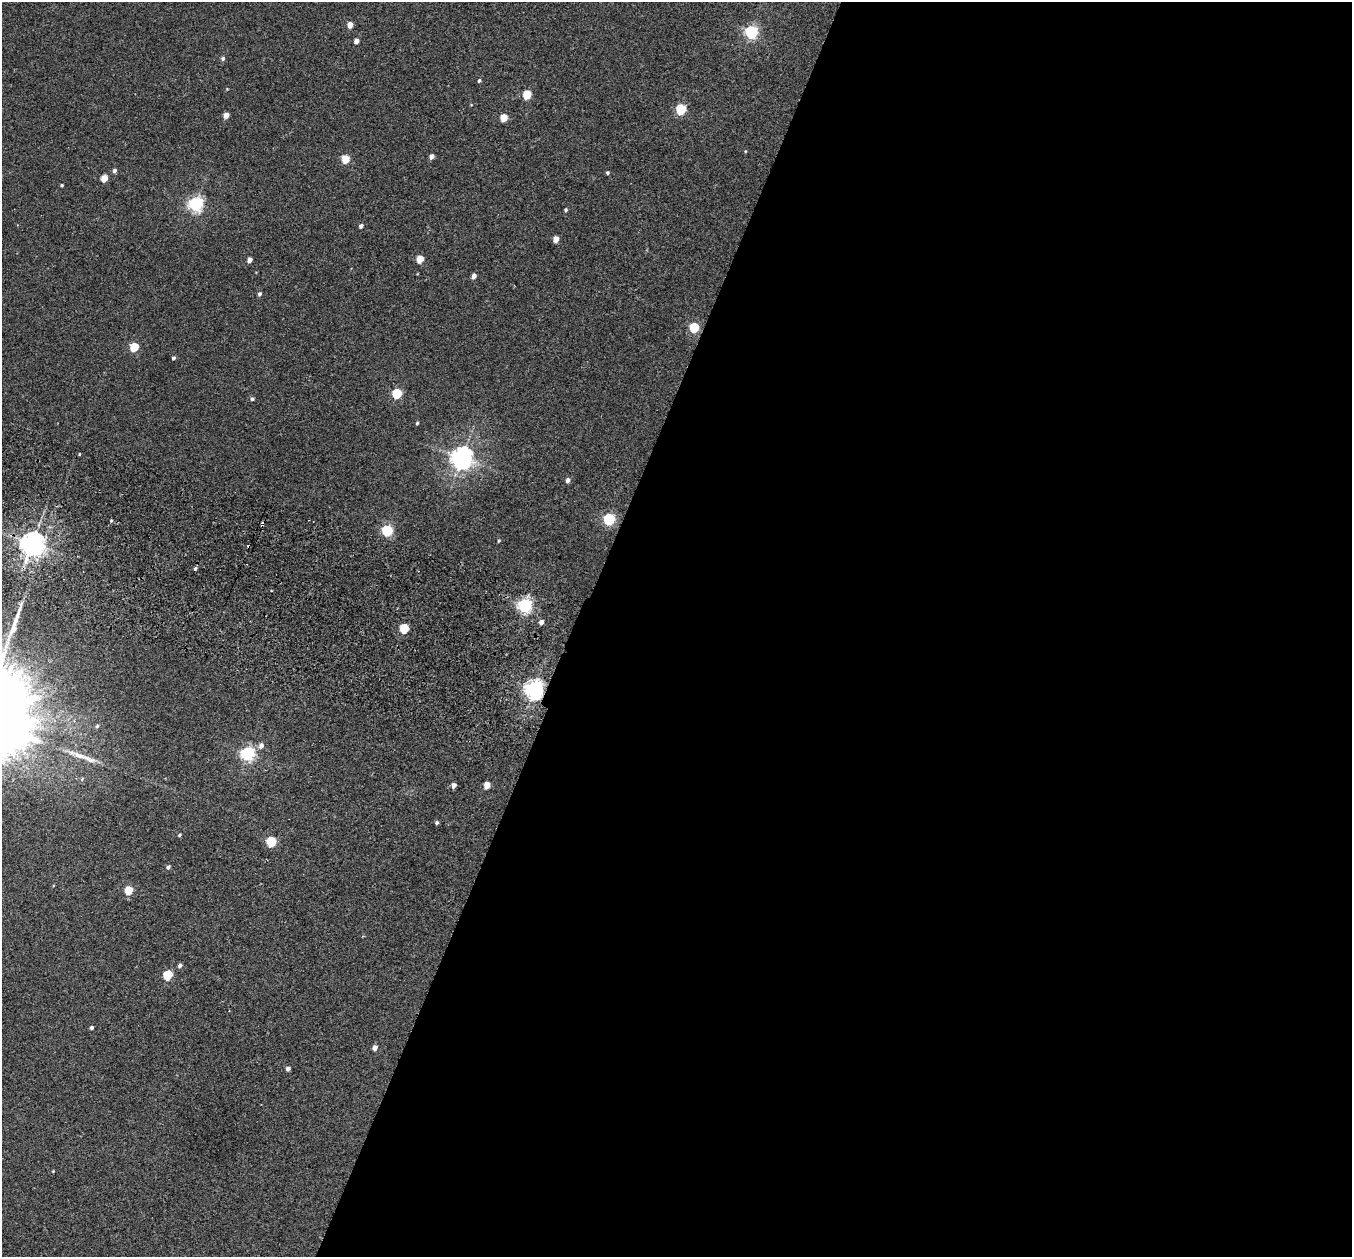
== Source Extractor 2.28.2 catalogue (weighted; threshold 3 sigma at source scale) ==
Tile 12 of 4 x 4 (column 4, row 3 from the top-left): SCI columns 4079-5428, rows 1575-2829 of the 5452 x 5530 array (HDU 1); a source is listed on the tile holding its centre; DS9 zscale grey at full resolution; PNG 1354 x 1259 px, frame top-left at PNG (2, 2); no overlay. Shown black and unused: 57% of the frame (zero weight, under 2 of 3 exposures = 3% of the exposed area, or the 3 px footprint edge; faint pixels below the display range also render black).
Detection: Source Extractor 2.28.2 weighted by HDU 2 'WHT'; one run over the whole footprint, this tile lists its part. Background 0.0409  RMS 0.007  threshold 0.0316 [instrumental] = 3 sigma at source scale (4.5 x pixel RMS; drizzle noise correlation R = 1.50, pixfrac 1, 0.05/0.05 arcsec/px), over >= 5 px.
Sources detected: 63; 2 cosmic-ray / hot-pixel residue — not listed; the other 61 listed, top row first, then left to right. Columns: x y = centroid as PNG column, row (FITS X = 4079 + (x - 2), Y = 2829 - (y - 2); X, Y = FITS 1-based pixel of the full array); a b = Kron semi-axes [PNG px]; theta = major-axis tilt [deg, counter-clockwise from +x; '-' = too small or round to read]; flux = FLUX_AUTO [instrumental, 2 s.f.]
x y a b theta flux
350 25 5 4 - 6.9
751 32 6 5 - 130
356 41 4 4 - 4.6
223 58 5 5 - 1.5
479 80 5 4 - 1.1
527 95 5 5 - 25
681 109 6 5 - 51
226 115 5 4 - 6.9
504 118 5 4 - 16
745 151 4 4 - 0.6
431 156 4 4 - 3.8
345 159 5 5 - 21
114 170 5 4 - 2.1
607 173 4 4 - 1.1
104 178 5 4 - 14
62 185 3 3 - 0.84
196 204 6 6 - 180
566 210 4 3 - 1.2
361 226 5 4 - 1.9
556 239 5 4 - 8.8
420 259 5 4 - 15
250 260 4 4 - 4.8
474 276 5 4 - 4.6
260 294 5 4 - 1.8
694 328 5 5 - 41
134 347 5 5 - 29
173 358 4 4 - 1.3
397 394 5 5 - 44
252 399 5 4 - 1.3
417 423 4 3 - 0.87
79 454 3 3 - 2
462 458 7 7 - 520
568 480 5 4 - 2.7
609 519 6 5 - 87
111 520 4 3 - 0.83
387 531 5 5 - 75
499 541 4 3 - 0.8
32 544 8 7 - 650
195 568 3 3 - 2.9
271 591 3 2 - 0.79
525 605 6 5 - 180
541 622 4 4 - 3.6
404 629 5 5 - 35
534 690 7 6 - 370
97 726 5 4 - 1
261 746 6 5 - 3.4
248 754 6 6 - 160
79 755 39 7 -21 11
454 785 4 4 - 3.7
487 785 5 4 - 10
437 822 4 4 - 1.3
179 835 5 4 - 0.9
271 842 6 5 - 46
168 867 5 5 - 1.6
129 890 5 5 - 23
180 966 5 5 - 1.6
168 975 5 5 - 37
92 1028 4 4 - 1.4
375 1048 5 4 - 3.8
288 1069 5 4 - 2.3
53 1171 3 3 - 0.46
Overlapping masked pixels (flux is a lower limit): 1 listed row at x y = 534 690